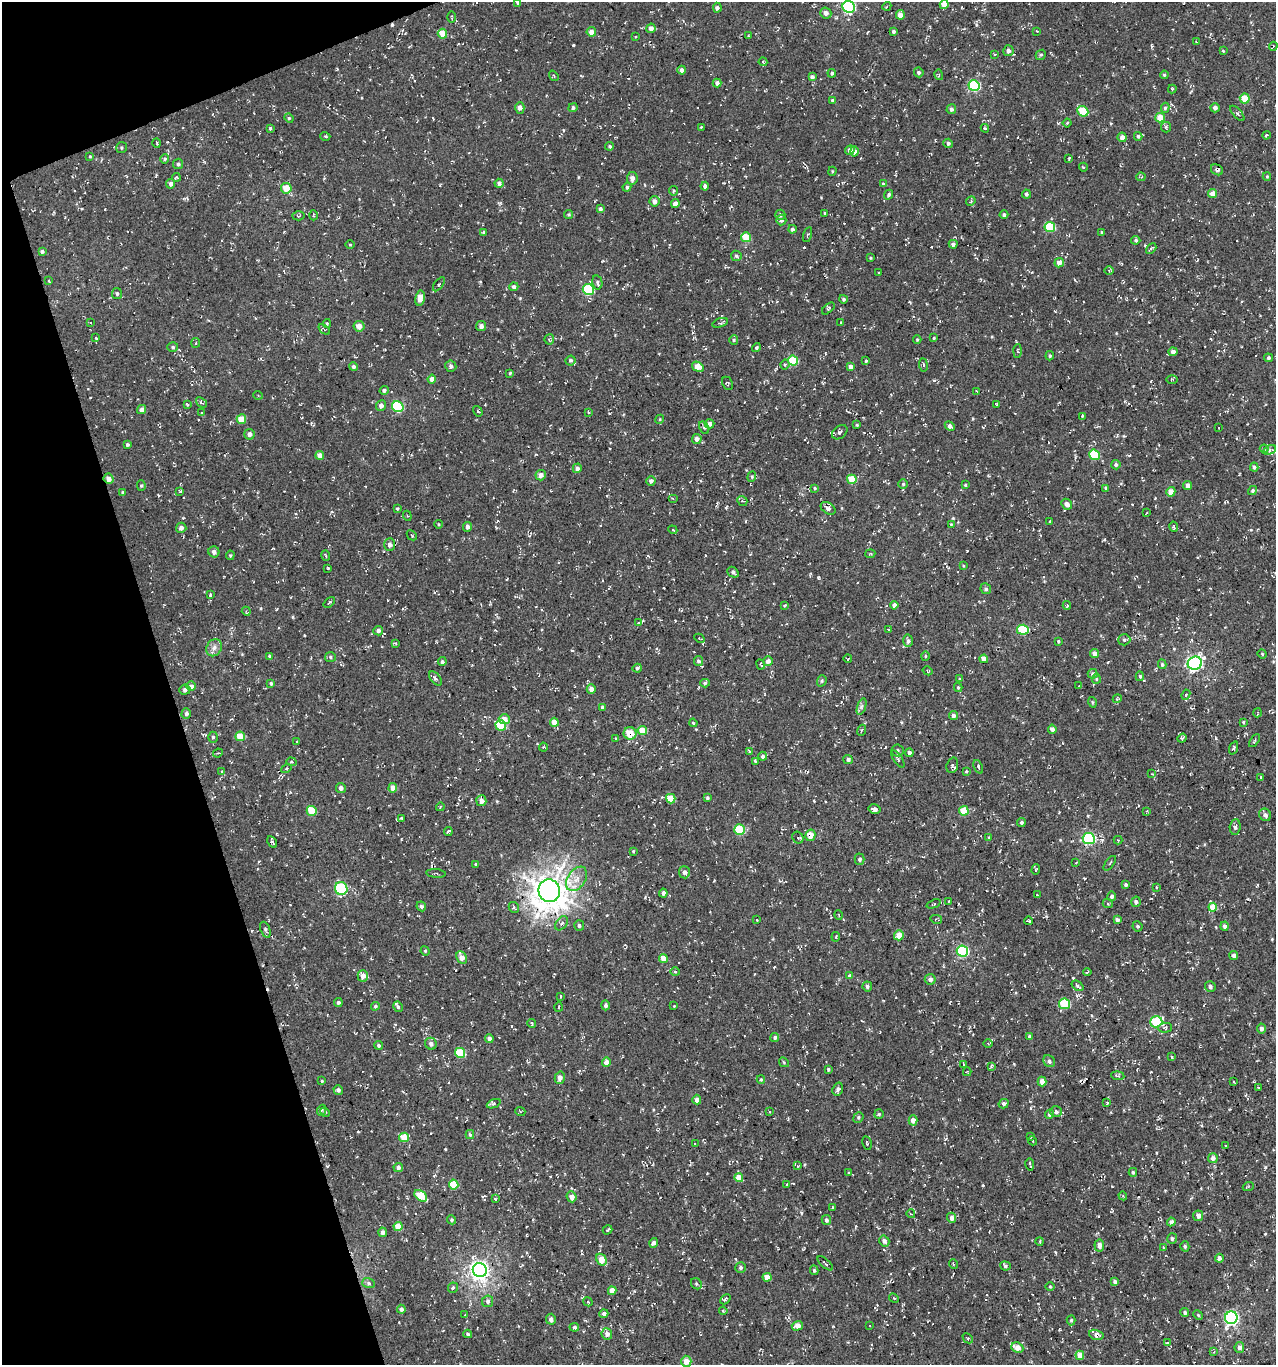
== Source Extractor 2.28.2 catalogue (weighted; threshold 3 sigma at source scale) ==
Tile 5 of 4 x 4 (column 1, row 2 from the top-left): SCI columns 122-1395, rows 2727-4089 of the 5286 x 5452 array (HDU 1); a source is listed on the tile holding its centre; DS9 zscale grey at full resolution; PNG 1278 x 1367 px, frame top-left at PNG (2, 2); each listed source drawn as its Kron ellipse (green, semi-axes under 4 px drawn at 4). Shown black and unused: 16% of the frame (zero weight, under 3 of 4 exposures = <1% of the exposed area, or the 3 px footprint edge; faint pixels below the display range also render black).
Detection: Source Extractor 2.28.2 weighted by HDU 2 'WHT'; one run over the whole footprint, this tile lists its part. Background 0.00481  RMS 0.0052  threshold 0.0233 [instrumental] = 3 sigma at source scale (4.5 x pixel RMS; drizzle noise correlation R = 1.50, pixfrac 1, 0.0396/0.0396 arcsec/px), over >= 5 px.
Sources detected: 656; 38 cosmic-ray / hot-pixel residue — neither listed nor drawn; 5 inside a brighter listed object's ellipse — not listed separately; of the other 613, all 500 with FLUX_AUTO >= 0.446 (the completeness limit of this list) listed and drawn (113 fainter detections not listed), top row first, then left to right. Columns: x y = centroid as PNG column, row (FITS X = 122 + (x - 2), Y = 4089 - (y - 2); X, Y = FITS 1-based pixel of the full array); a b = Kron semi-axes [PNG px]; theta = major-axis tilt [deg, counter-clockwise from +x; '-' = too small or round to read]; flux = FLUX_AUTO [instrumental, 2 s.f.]
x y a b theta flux
518 2 4 3 - 1.2
944 4 4 4 - 5.1
887 6 4 3 - 0.56
849 7 6 6 - 67
717 8 5 4 - 1.4
826 13 6 5 - 2.5
900 15 5 4 - 3.8
451 17 6 3 -90 0.5
651 28 5 4 - 2.7
893 31 3 3 - 1.1
1037 31 3 2 - 0.47
591 32 5 5 - 3.6
442 34 5 4 - 7.6
748 35 3 2 - 0.46
635 37 2 2 - 0.5
1197 42 3 3 - 0.46
1273 46 4 4 - 0.64
1008 51 5 5 - 2.5
1223 51 4 3 - 0.51
995 54 4 2 - 0.47
1041 55 5 4 - 0.72
763 62 4 4 - 0.5
682 70 4 4 - 2.1
919 72 5 4 - 1.2
832 73 4 4 - 0.96
939 75 5 3 - 0.55
1164 75 4 3 - 0.58
554 76 5 3 - 0.65
812 77 4 4 - 1.7
717 83 4 4 - 1.8
974 86 6 5 - 45
1172 89 4 3 - 0.79
1245 98 5 5 - 9.1
833 100 4 3 - 1
520 108 6 5 - 2.4
573 108 4 4 - 1.3
1165 108 5 4 - 0.89
1215 108 4 4 - 2
951 109 5 4 - 1.5
1083 111 6 5 - 15
1237 113 9 4 -49 0.97
289 118 5 4 - 0.57
1160 118 5 5 - 7.1
1067 123 4 3 - 0.54
701 127 3 2 - 0.45
1166 127 5 5 - 1.1
270 128 4 3 - 0.68
985 128 4 3 - 0.58
1266 135 4 3 - 0.71
325 136 5 3 - 0.5
1138 136 4 3 - 0.8
1122 137 5 4 - 2.5
157 143 5 3 - 0.47
948 143 5 4 - 1.1
610 146 4 4 - 0.75
122 148 5 5 - 0.77
850 150 5 4 - 1.8
855 151 5 4 - 3.6
90 156 4 4 - 0.45
1069 158 3 2 - 0.6
165 159 4 4 - 0.6
178 164 5 5 - 1.1
1083 167 4 4 - 0.55
1217 170 6 5 - 1.5
832 171 4 3 - 0.54
1267 176 4 4 - 0.48
176 177 4 3 - 0.59
1141 177 5 3 - 0.7
632 178 6 5 - 2.6
499 183 4 4 - 1.8
171 184 4 4 - 1.8
883 184 4 4 - 0.66
705 186 4 4 - 1.8
627 187 4 4 - 1
286 188 5 5 - 7.7
674 191 4 4 - 0.67
1026 194 4 4 - 1.3
1213 194 4 4 - 4.9
888 195 5 4 - 0.83
654 201 5 5 - 2.4
971 201 5 4 - 0.58
675 204 4 4 - 2.9
600 209 4 4 - 1.4
825 213 4 3 - 0.67
313 215 5 3 - 0.48
569 215 4 4 - 0.66
780 215 5 5 - 1.4
1004 215 4 4 - 1.2
298 216 6 4 -3 0.71
781 220 5 5 - 1.5
1050 227 5 5 - 23
792 229 4 4 - 1.2
483 232 4 3 - 0.66
1102 232 3 3 - 0.45
808 235 8 4 75 0.74
746 237 5 4 - 13
1136 240 4 4 - 0.83
953 244 4 4 - 1.2
350 245 5 3 - 0.46
1151 249 6 3 42 0.91
42 252 4 3 - 1
736 256 5 5 - 1
870 258 3 3 - 0.5
1059 263 5 4 - 3.4
1109 270 5 3 - 0.52
879 273 3 2 - 0.51
49 281 4 3 - 0.48
597 282 7 5 -78 1.2
439 284 8 4 52 1
514 287 4 4 - 1.5
588 289 6 5 - 32
117 293 5 5 - 1
420 298 7 5 79 4.7
843 299 4 4 - 0.77
828 308 7 4 41 0.8
90 322 3 3 - 0.67
841 322 3 2 - 0.56
327 323 4 3 - 0.57
720 323 8 3 18 1
359 326 5 5 - 3.7
481 326 5 5 - 2
324 329 6 3 -38 0.8
96 338 3 2 - 0.48
934 338 4 3 - 0.49
549 339 5 5 - 0.62
734 340 5 4 - 0.63
917 340 4 4 - 0.55
196 343 5 3 - 0.46
173 347 5 4 - 0.81
756 347 5 3 - 0.9
1018 351 7 3 87 0.56
1173 352 4 4 - 2.6
1050 356 5 3 - 0.72
1268 358 4 4 - 1.2
570 360 5 4 - 1.3
793 361 5 5 - 18
866 361 3 3 - 0.6
785 364 5 4 - 0.67
923 365 7 3 -83 0.68
451 366 6 5 - 1.3
353 367 4 4 - 1.2
698 367 6 4 -34 7.5
851 367 4 4 - 2.7
510 373 4 4 - 0.5
432 379 4 4 - 2.9
1172 379 6 3 0 0.45
727 383 7 5 -63 0.82
384 390 4 4 - 1.2
977 391 3 3 - 0.65
258 395 5 3 - 0.46
201 402 6 3 -39 0.94
188 405 3 3 - 0.6
997 405 3 2 - 0.46
381 406 5 5 - 2.1
398 407 6 5 - 34
142 409 5 4 - 2.5
478 411 5 4 - 0.66
588 412 4 2 - 0.47
201 413 3 3 - 0.47
1083 416 4 3 - 0.84
241 419 5 4 - 6.8
660 419 4 3 - 0.51
709 424 5 4 - 2
857 425 3 3 - 0.5
950 426 5 4 - 1.7
704 427 6 4 -62 0.87
1218 428 3 2 - 0.54
840 432 8 6 37 1.6
249 434 5 5 - 1.9
697 439 5 5 - 2.4
127 445 4 4 - 0.87
1264 449 4 3 - 0.54
1270 450 7 4 25 0.89
320 455 4 4 - 3.4
1094 455 5 5 - 22
1116 465 4 4 - 1.2
1254 467 4 4 - 1.1
577 468 5 4 - 2
541 475 5 5 - 3
752 477 5 4 - 0.7
108 479 5 5 - 3.2
852 479 5 4 - 11
651 481 4 4 - 1.9
903 484 4 4 - 0.74
965 485 3 3 - 0.59
1187 485 4 4 - 2.1
141 486 5 4 - 0.69
815 488 4 3 - 0.75
1106 488 4 4 - 1.1
180 491 3 3 - 0.62
1253 491 5 4 - 1
1171 492 5 4 - 5.2
123 493 4 4 - 0.97
673 498 5 4 - 0.64
742 501 5 4 - 0.72
1067 504 6 5 - 3
397 508 4 3 - 0.69
828 508 8 5 -33 1.7
1147 513 3 2 - 0.53
407 516 5 4 - 0.7
1050 522 4 3 - 0.89
439 524 4 3 - 0.48
951 524 4 4 - 0.46
468 527 5 4 - 1.8
1174 527 5 4 - 0.82
181 528 5 5 - 1.7
673 530 4 3 - 0.52
412 535 5 3 - 0.52
390 545 6 5 - 1.8
214 552 6 5 - 2
870 554 5 3 - 0.54
230 555 5 4 - 0.61
326 555 5 3 - 0.61
963 566 4 3 - 0.49
328 568 3 2 - 0.6
733 572 6 4 -41 1.4
986 589 5 5 - 1.2
210 595 3 2 - 1.6
329 602 7 4 40 0.81
894 605 4 4 - 2
785 606 4 3 - 0.56
1067 606 4 3 - 0.72
246 611 4 3 - 0.56
638 623 4 3 - 0.55
888 630 4 2 - 0.54
1023 630 6 5 - 24
378 631 5 5 - 2
699 638 5 3 - 0.46
1124 640 6 5 - 0.96
908 641 6 5 - 1.5
1058 641 4 3 - 0.65
396 643 4 3 - 0.58
214 648 9 7 58 2.3
1095 654 4 4 - 2.8
1262 654 4 4 - 0.53
269 656 4 3 - 0.71
925 656 4 4 - 0.54
330 657 5 5 - 0.9
848 659 4 3 - 0.47
984 659 4 4 - 4.9
698 661 5 4 - 1.2
768 661 5 4 - 2.7
442 662 4 4 - 1.1
1195 663 7 6 - 130
761 664 5 2 - 0.89
1162 664 5 4 - 0.84
637 668 4 4 - 1
928 671 5 4 - 0.73
1093 674 5 4 - 1.1
1140 676 5 4 - 0.8
436 678 8 4 -49 1.4
960 679 3 3 - 0.66
1096 679 5 4 - 0.57
822 681 6 4 70 0.83
271 683 4 4 - 0.99
705 683 5 4 - 0.83
191 686 5 4 - 2.1
1079 686 3 2 - 0.76
958 687 4 4 - 0.6
591 689 5 4 - 2.8
185 690 5 5 - 1.4
1186 695 5 4 - 0.66
1117 699 4 3 - 0.51
1092 702 5 3 - 0.5
602 707 4 4 - 0.84
861 707 9 4 71 1.1
1257 713 4 2 - 0.48
186 714 5 4 - 1.4
953 715 4 4 - 1.6
504 719 5 5 - 5.1
554 722 4 4 - 5.1
1243 722 4 4 - 0.52
693 723 4 3 - 0.51
501 725 5 5 - 20
1052 729 4 4 - 2.9
642 730 4 4 - 7.1
861 730 6 2 70 0.55
630 733 6 6 - 8.3
240 736 5 4 - 7.8
213 737 5 4 - 0.88
615 738 3 2 - 0.45
1182 738 5 3 - 0.84
297 741 3 3 - 0.47
1255 741 7 3 53 0.74
543 747 4 4 - 0.62
1233 748 7 4 70 0.82
897 750 6 6 - 1.1
750 752 4 3 - 0.75
218 753 5 3 - 0.5
909 753 4 4 - 1.5
763 756 4 4 - 1.3
848 759 5 4 - 1.3
898 759 10 4 -58 0.99
755 761 4 3 - 0.87
291 762 5 4 - 0.69
952 765 8 5 73 1.2
978 767 7 4 -67 0.86
286 768 5 4 - 0.65
966 771 3 3 - 0.48
222 772 3 3 - 1.1
1151 774 3 3 - 0.55
1261 777 3 2 - 0.7
341 788 5 5 - 1.8
393 788 5 4 - 4.3
707 798 4 3 - 0.94
671 799 5 4 - 9.1
481 801 5 5 - 3.1
440 807 4 3 - 0.48
875 809 6 4 -13 2.1
312 811 5 5 - 13
964 811 5 4 - 13
1147 811 4 3 - 0.52
1265 815 6 5 - 1.8
401 818 3 3 - 0.48
1021 822 4 4 - 0.86
1235 827 8 5 85 1.5
739 830 5 5 - 21
448 832 4 4 - 1
810 835 6 5 - 5.9
798 837 6 5 - 1.1
989 837 4 3 - 0.51
1089 839 6 5 - 59
1118 840 4 4 - 0.5
272 842 6 3 -60 0.9
633 851 3 3 - 0.54
860 859 5 5 - 1.3
1076 863 3 3 - 0.48
1110 863 8 3 54 0.7
476 864 4 3 - 0.72
1036 869 5 4 - 0.75
684 872 6 5 - 1.6
436 873 10 3 -5 0.77
577 879 13 8 56 5.5
1126 884 4 4 - 0.8
1156 887 3 2 - 0.47
341 889 6 6 - 38
549 891 11 11 - 800
663 893 4 4 - 1.8
1037 895 3 2 - 0.48
1112 896 4 4 - 1.4
949 901 3 2 - 0.45
1136 902 5 4 - 1.6
934 904 7 3 22 0.55
1108 904 5 3 - 0.59
421 906 5 4 - 0.95
514 907 6 5 - 0.87
1213 907 4 4 - 10
839 915 5 3 - 0.45
936 919 6 3 -15 0.54
757 920 3 3 - 0.58
1117 920 4 3 - 1.5
1029 921 4 3 - 0.69
561 923 8 5 52 1.5
579 925 5 5 - 1.2
1137 926 5 5 - 0.92
1224 926 4 4 - 1.6
265 930 8 4 -67 1
899 935 5 5 - 5.3
836 937 5 2 - 0.54
425 951 5 4 - 0.58
962 951 6 5 - 47
1234 955 4 4 - 1.5
462 957 7 5 -63 4
663 959 4 4 - 5.7
675 972 4 4 - 0.67
1087 972 4 2 - 0.49
363 976 6 5 - 4.5
850 976 4 4 - 2.1
930 979 5 5 - 1.9
867 986 5 5 - 1.1
1078 986 7 3 -38 1.4
1210 986 5 5 - 1.1
561 996 3 2 - 0.49
338 1002 4 4 - 1.1
1064 1004 6 5 - 25
606 1005 5 4 - 1.4
375 1006 4 4 - 0.76
674 1006 3 2 - 0.47
398 1007 5 3 - 0.83
558 1007 4 3 - 0.54
1156 1022 6 5 - 29
532 1023 4 4 - 0.67
1165 1028 7 5 2 0.94
1261 1028 5 4 - 1.8
1029 1036 3 3 - 1.1
775 1038 4 4 - 1.3
489 1039 4 4 - 2
988 1043 4 3 - 0.55
431 1044 6 5 - 1.8
378 1045 4 4 - 0.99
460 1053 5 5 - 18
1172 1057 4 3 - 0.51
1049 1061 6 5 - 1.3
606 1062 4 4 - 3.1
784 1062 5 3 - 0.49
964 1064 3 3 - 0.47
991 1066 4 3 - 0.58
828 1069 3 3 - 0.65
967 1072 4 4 - 0.57
1118 1076 7 4 -6 0.77
560 1078 6 5 - 2.5
761 1079 4 4 - 0.61
322 1081 3 3 - 0.51
1042 1081 5 4 - 4.2
1233 1082 3 2 - 0.63
1259 1087 4 2 - 0.73
838 1089 7 5 70 1.4
338 1090 5 4 - 1.5
697 1100 5 4 - 2.7
1107 1103 4 3 - 0.5
494 1104 7 2 22 0.74
1004 1104 5 4 - 1.3
322 1110 6 3 70 0.6
520 1111 5 3 - 0.57
325 1112 5 4 - 0.55
770 1112 4 3 - 0.45
1056 1112 6 5 - 1.7
879 1114 5 5 - 0.7
1049 1114 4 4 - 1.2
858 1117 5 4 - 0.77
913 1120 5 4 - 3.6
470 1134 5 4 - 1.1
404 1137 5 5 - 10
1031 1137 3 3 - 0.56
1033 1141 4 3 - 0.51
695 1143 4 3 - 0.64
867 1143 7 4 -78 0.83
1226 1146 3 2 - 0.53
1213 1158 5 5 - 2.2
1030 1165 6 2 -80 0.66
798 1166 4 3 - 0.47
398 1168 4 4 - 1.6
1133 1172 4 3 - 0.79
849 1173 4 4 - 0.54
739 1178 4 4 - 6.9
454 1184 5 4 - 13
786 1184 3 2 - 0.62
1248 1187 5 3 - 0.51
421 1196 7 4 -38 13
1123 1196 4 3 - 0.5
571 1197 5 4 - 3.1
495 1199 4 3 - 0.55
833 1208 4 2 - 0.48
911 1214 4 3 - 0.56
1198 1216 5 5 - 3
952 1218 5 4 - 2.3
452 1220 5 4 - 0.9
826 1220 5 4 - 1.4
1171 1222 4 4 - 2.1
398 1226 4 4 - 7.2
607 1230 5 3 - 0.87
383 1232 5 4 - 2.4
1172 1239 5 5 - 0.92
884 1241 5 5 - 1.9
1040 1241 4 2 - 0.46
654 1243 5 4 - 1.4
1099 1245 6 5 - 2.6
1185 1246 5 4 - 0.9
1163 1247 4 3 - 0.45
1219 1258 4 4 - 2.1
601 1260 6 4 -60 7
825 1263 9 3 -41 0.93
953 1264 5 3 - 0.45
1005 1266 5 4 - 1.2
740 1267 5 5 - 1.2
480 1270 7 7 - 250
814 1270 5 3 - 0.78
767 1277 4 4 - 5
1115 1281 4 4 - 1.3
368 1283 6 5 - 1.1
696 1284 6 5 - 0.88
1050 1287 5 3 - 0.49
453 1288 5 5 - 1.1
612 1291 4 4 - 4.2
894 1298 5 4 - 0.67
725 1299 6 4 43 1
488 1301 6 5 - 1.4
588 1302 5 3 - 0.51
401 1309 4 4 - 1.6
723 1311 4 3 - 0.5
1185 1312 4 4 - 1.4
604 1314 4 4 - 1.6
465 1315 3 3 - 0.53
1198 1315 5 4 - 0.59
1231 1318 6 6 - 100
551 1319 5 5 - 1.9
1071 1320 5 4 - 0.69
797 1326 6 5 - 4
870 1326 3 2 - 0.47
574 1327 5 4 - 1.6
468 1334 4 3 - 0.89
607 1334 6 5 - 2.6
1096 1335 7 5 -15 3
968 1338 6 3 -44 0.61
1167 1343 4 2 - 0.54
1239 1347 5 5 - 2.2
1017 1348 6 5 - 5
1214 1351 4 4 - 0.54
1080 1355 4 4 - 4.8
686 1361 5 5 - 5.8
Overlapping masked pixels (flux is a lower limit): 9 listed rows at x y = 1217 170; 108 479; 894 605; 1095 654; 630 733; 810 835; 549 891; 1156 1022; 1096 1335
Isophote crosses this tile's border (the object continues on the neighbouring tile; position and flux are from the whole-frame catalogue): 3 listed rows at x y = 518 2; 849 7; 686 1361